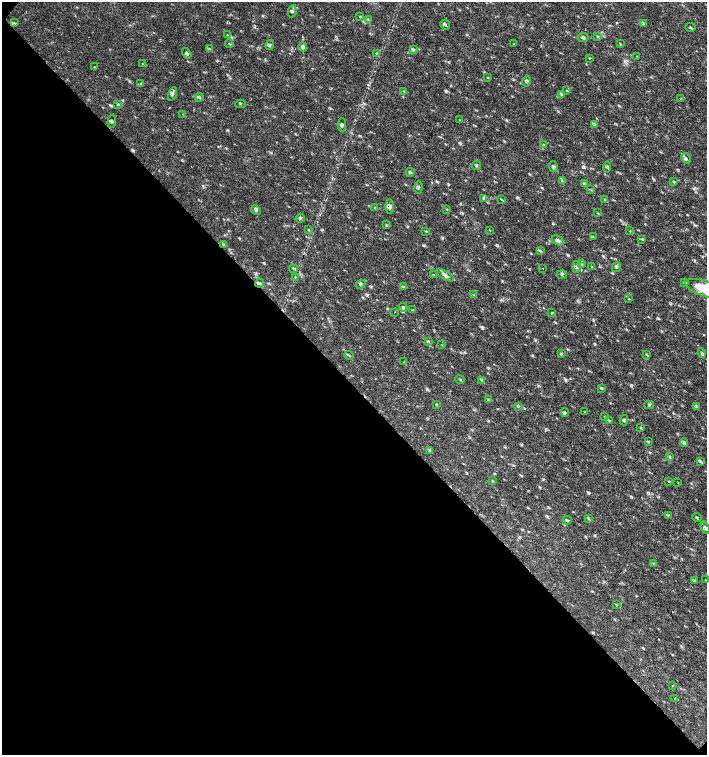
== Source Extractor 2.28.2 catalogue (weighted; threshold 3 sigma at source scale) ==
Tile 9 of 4 x 4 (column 1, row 3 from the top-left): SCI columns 226-1634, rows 1507-3012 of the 6023 x 6029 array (HDU 1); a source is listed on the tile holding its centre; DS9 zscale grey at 2 x 2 block average (1 PNG px = mean of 2 x 2 image px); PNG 709 x 757 px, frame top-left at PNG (2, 2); each listed source drawn as its Kron ellipse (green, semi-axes under 4 px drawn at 4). Shown black and unused: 49% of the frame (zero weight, under 2 of 3 exposures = <1% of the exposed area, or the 3 px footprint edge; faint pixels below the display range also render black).
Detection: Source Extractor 2.28.2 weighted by HDU 2 'WHT'; one run over the whole footprint, this tile lists its part. Background 0.0182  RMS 0.003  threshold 0.0136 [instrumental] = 3 sigma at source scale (4.5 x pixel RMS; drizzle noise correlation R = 1.50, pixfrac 1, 0.0396/0.0396 arcsec/px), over >= 5 px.
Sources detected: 132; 1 cosmic-ray / hot-pixel residue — neither listed nor drawn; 1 inside a brighter listed object's ellipse — not listed separately; the other 130 listed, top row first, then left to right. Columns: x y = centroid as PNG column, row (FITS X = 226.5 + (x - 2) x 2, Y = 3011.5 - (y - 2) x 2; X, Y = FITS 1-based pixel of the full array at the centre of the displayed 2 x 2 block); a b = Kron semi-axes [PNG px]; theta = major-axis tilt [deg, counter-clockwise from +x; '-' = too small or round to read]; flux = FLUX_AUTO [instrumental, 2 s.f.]
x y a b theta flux
292 11 6 3 81 1.2
360 16 3 2 - 0.57
368 20 3 3 - 0.67
14 23 4 3 - 0.66
643 24 4 2 - 0.6
445 25 5 4 - 1.3
690 27 5 2 - 0.74
227 35 3 2 - 0.3
598 36 3 2 - 0.55
583 37 5 4 - 1.4
229 44 4 2 - 0.64
513 44 2 2 - 0.72
620 44 3 2 - 0.5
270 45 5 2 - 0.79
303 47 4 4 - 2.6
209 49 3 3 - 0.67
414 49 3 2 - 0.71
187 53 5 2 - 1.4
377 53 4 3 - 0.84
637 56 2 2 - 0.35
590 58 2 2 - 0.48
142 63 2 2 - 0.36
94 67 3 2 - 0.43
487 77 3 2 - 0.41
527 81 5 4 - 1.2
141 83 4 3 - 0.61
566 90 3 2 - 0.5
404 91 3 2 - 0.7
172 94 7 2 71 1.2
561 94 3 2 - 0.46
199 97 4 3 - 0.79
681 99 3 2 - 0.53
118 104 4 2 - 0.57
240 104 5 2 - 0.59
182 114 2 2 - 0.28
459 120 3 2 - 0.36
112 121 6 2 86 0.82
594 124 4 2 - 0.7
342 125 6 4 -90 1.6
543 144 3 3 - 0.55
686 158 5 3 - 1.1
477 166 4 2 - 0.79
553 166 5 4 - 1.4
607 167 5 4 - 1.1
410 172 4 4 - 1
562 181 3 2 - 0.43
674 182 3 2 - 0.52
584 184 4 3 - 1.8
418 187 6 2 82 0.76
591 190 3 3 - 0.65
483 199 3 2 - 0.62
501 200 3 2 - 0.47
605 200 4 2 - 0.58
390 206 7 4 -88 2.5
375 208 2 2 - 0.48
447 209 3 2 - 0.38
256 210 5 4 - 1.8
597 213 3 2 - 0.39
300 218 5 2 - 0.79
387 225 4 2 - 0.5
308 230 4 2 - 0.67
490 230 2 2 - 0.61
426 231 3 2 - 0.42
630 231 3 2 - 0.31
593 237 3 2 - 0.54
642 239 3 3 - 0.58
558 240 7 4 -27 1.7
224 244 3 2 - 0.51
540 251 4 3 - 0.92
581 264 3 2 - 0.54
576 267 6 2 90 0.53
592 267 3 2 - 0.44
616 267 5 3 - 1.1
293 269 4 2 - 0.69
543 269 2 2 - 1.2
433 275 4 2 - 0.62
445 275 9 3 -31 2.3
562 275 5 3 - 0.83
295 277 3 2 - 0.43
260 283 5 3 - 1
685 283 4 3 - 0.84
361 284 5 2 - 0.75
404 287 4 2 - 0.62
706 289 21 8 -17 23
474 295 3 2 - 0.44
628 299 3 2 - 0.37
403 307 4 3 - 1.1
413 310 3 2 - 0.54
394 312 2 2 - 0.23
552 313 2 2 - 2.1
428 341 3 2 - 0.57
441 345 3 2 - 0.34
561 353 3 3 - 0.79
702 353 5 3 - 1.3
646 354 3 2 - 0.68
349 355 5 2 - 0.76
404 362 2 2 - 0.34
460 379 5 2 - 0.65
482 380 4 3 - 0.67
602 388 4 2 - 0.72
488 400 3 3 - 0.86
436 404 3 2 - 0.45
649 405 5 2 - 0.73
518 406 4 2 - 0.59
697 406 3 2 - 0.68
584 411 3 2 - 0.4
565 413 4 2 - 0.75
605 417 3 2 - 0.42
610 420 3 2 - 0.46
624 420 5 3 - 0.91
640 428 3 2 - 0.57
648 442 3 2 - 0.5
684 443 4 3 - 0.95
430 450 4 2 - 0.54
669 457 4 2 - 0.5
700 461 3 2 - 0.63
492 481 3 2 - 0.52
669 481 3 2 - 0.37
678 482 3 2 - 0.27
668 515 3 3 - 0.47
697 517 4 3 - 0.83
589 519 4 3 - 0.65
567 520 4 3 - 0.88
705 528 6 3 -70 1.5
653 563 3 2 - 0.56
705 579 2 2 - 0.65
694 581 4 2 - 0.58
616 604 3 2 - 0.47
673 686 2 2 - 2.7
675 698 3 2 - 0.44
Overlapping masked pixels (flux is a lower limit): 2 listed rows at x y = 390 206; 260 283
Isophote crosses this tile's border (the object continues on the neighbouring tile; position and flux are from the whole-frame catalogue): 1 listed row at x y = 706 289
Diffuse or blended objects may show on this block-average render without a row.